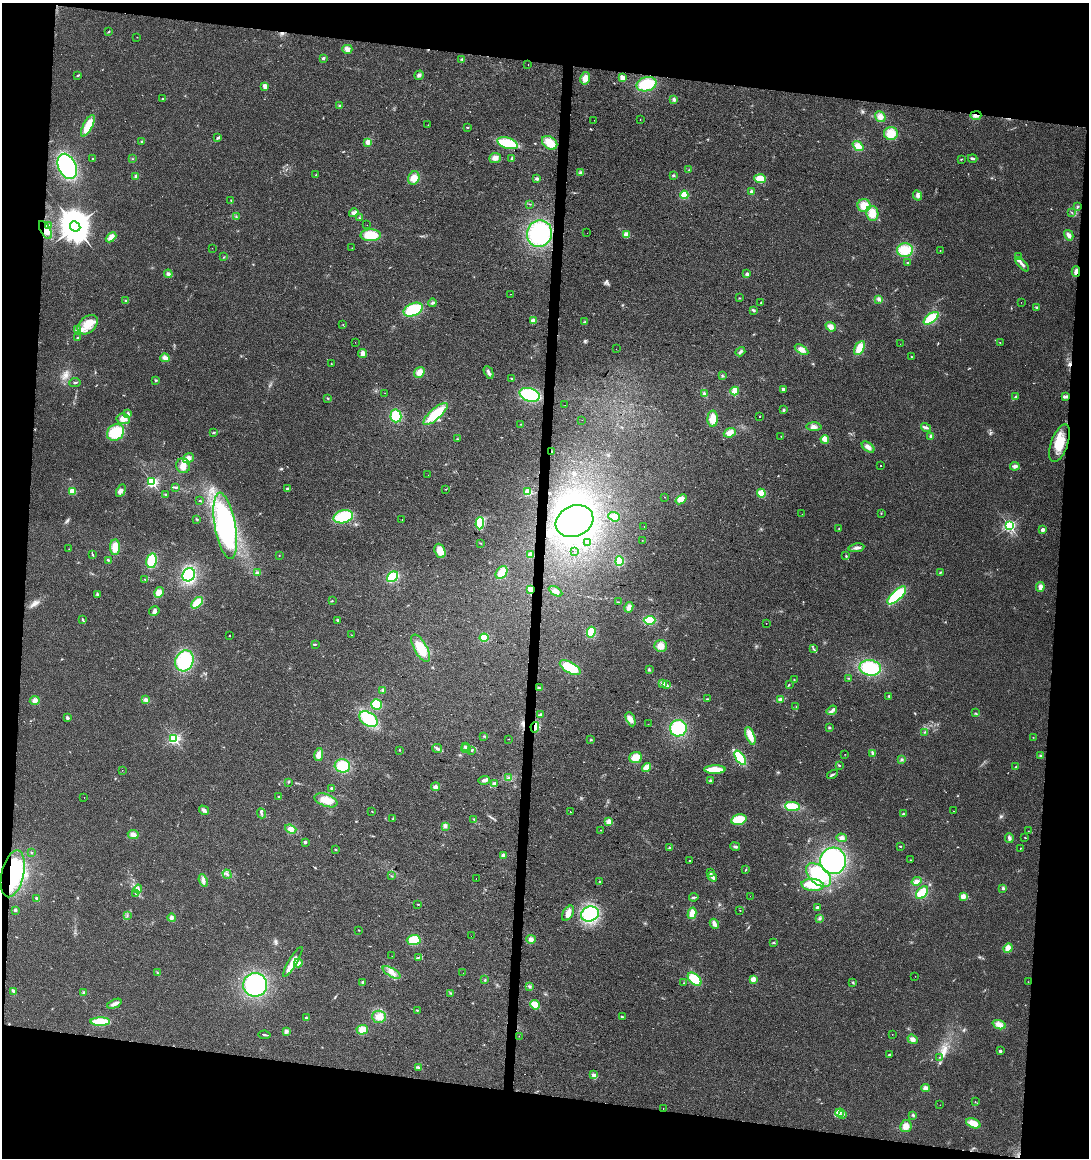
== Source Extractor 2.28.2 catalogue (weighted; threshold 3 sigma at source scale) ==
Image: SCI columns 285-4630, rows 1-4622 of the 4858 x 4630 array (HDU 1 of 3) = the unmasked area's bounding box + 8 px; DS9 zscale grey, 4 x 4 block average (1 PNG px = mean of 4 x 4 image px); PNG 1091 x 1160 px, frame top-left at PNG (2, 3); each listed source drawn as its Kron ellipse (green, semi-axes under 4 px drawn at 4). Shown black and unused: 17% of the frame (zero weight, under 2 of 3 exposures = <1% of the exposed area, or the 3 px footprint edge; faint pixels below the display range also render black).
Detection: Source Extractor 2.28.2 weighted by HDU 2 'WHT'. Background 0.0467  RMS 0.0067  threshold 0.0301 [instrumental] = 3 sigma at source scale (4.5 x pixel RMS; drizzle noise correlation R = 1.50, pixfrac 1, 0.0396/0.0396 arcsec/px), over >= 5 px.
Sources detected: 432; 2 too faint to see at this stretch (4 x 4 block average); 6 inside a brighter object's white glare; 13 cosmic-ray / hot-pixel residue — neither listed nor drawn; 3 coinciding with a brighter row at this scale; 13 inside a brighter listed object's ellipse — not listed separately; the other 395 listed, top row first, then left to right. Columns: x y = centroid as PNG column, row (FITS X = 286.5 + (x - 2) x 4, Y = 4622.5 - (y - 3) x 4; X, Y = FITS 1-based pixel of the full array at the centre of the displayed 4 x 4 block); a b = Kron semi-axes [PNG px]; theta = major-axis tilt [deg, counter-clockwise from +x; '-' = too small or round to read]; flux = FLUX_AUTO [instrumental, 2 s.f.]
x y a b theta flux
108 32 3 2 - 2.4
137 37 2 2 - 1.7
347 49 5 4 - 19
323 58 3 2 - 6.8
462 59 3 2 - 2.7
528 65 2 2 - 1.3
78 75 3 2 - 4.4
419 75 5 3 - 9.9
585 78 6 4 79 29
622 78 4 3 - 15
647 84 10 7 14 110
265 86 4 3 - 16
163 99 3 2 - 3.4
674 99 4 3 - 7.3
339 105 2 2 - 2.5
976 115 5 3 - 16
880 117 6 5 - 19
594 120 2 2 - 0.62
640 120 2 2 - 1.8
428 125 2 2 - 0.74
88 126 12 4 62 67
468 127 2 2 - 3.3
891 133 7 6 - 58
218 138 4 2 - 7.4
142 141 3 2 - 3.3
368 142 4 4 - 18
508 143 10 5 -17 150
550 143 8 6 -36 59
858 146 6 4 -39 32
495 158 6 5 - 18
973 158 5 2 - 7.6
93 159 2 2 - 2.3
133 159 2 2 - 1.1
512 159 4 2 - 6.2
961 159 2 2 - 2
67 166 13 8 -64 480
689 170 2 2 - 1.5
581 172 4 2 - 6.6
316 175 2 2 - 2.2
673 175 3 2 - 3.6
136 176 4 3 - 7.7
414 178 7 5 67 34
537 179 4 3 - 6.2
760 179 6 4 -6 52
751 192 2 2 - 65
684 195 4 4 - 55
917 195 5 3 - 13
231 201 3 2 - 2.6
530 204 2 2 - 1.6
864 206 6 6 - 56
1078 206 3 2 - 3.3
354 213 5 3 - 16
872 213 7 6 - 50
1072 213 3 2 - 1.9
236 217 3 2 - 2.1
359 218 2 2 - 1.9
367 225 2 2 - 0.65
49 226 2 2 - 2.2
75 226 5 5 - 8500
45 230 10 5 -60 35
539 233 13 12 - 390
587 233 2 2 - 1
371 235 10 6 0 88
626 235 4 4 - 25
1069 235 5 3 - 15
111 237 6 4 43 25
212 248 2 2 - 0.61
352 248 2 2 - 1
905 250 8 7 - 77
940 251 2 2 - 1.7
1018 256 2 2 - 3
224 257 2 2 - 1.3
908 263 3 2 - 2.6
1022 264 9 2 -47 13
1076 271 5 2 - 17
168 274 4 3 - 10
747 274 2 2 - 35
511 294 2 2 - 1.9
740 298 2 2 - 2.2
878 299 2 2 - 3.4
125 301 2 2 - 2.1
761 302 2 2 - 2.7
1021 302 2 2 - 2.3
433 303 4 2 - 5.4
1036 307 3 2 - 3.6
413 310 10 6 24 150
753 310 4 2 - 5.7
931 318 9 4 36 110
533 321 2 2 - 74
585 322 3 3 - 4.7
88 325 11 8 40 56
343 325 2 2 - 1.8
831 327 5 3 - 21
77 330 3 2 - 3.2
77 338 2 2 - 2.5
355 342 2 2 - 0.87
1000 343 2 2 - 1.3
900 344 2 2 - 0.86
860 348 7 4 62 50
616 349 2 2 - 0.58
801 350 7 4 -32 22
740 352 5 3 - 8
362 353 4 4 - 19
912 357 2 2 - 4.1
165 358 4 4 - 18
331 364 2 2 - 1.3
419 372 5 5 - 29
489 372 7 3 -63 11
722 376 2 2 - 2.1
511 378 2 2 - 5.4
155 380 3 2 - 3
75 382 5 2 - 4.1
783 389 3 2 - 9.5
735 391 4 3 - 56
385 393 2 2 - 0.78
704 394 4 2 - 6
530 395 10 6 -18 220
1016 396 2 2 - 2.4
1066 397 4 3 - 8.1
328 398 2 2 - 2.5
565 405 2 2 - 1.2
783 410 4 2 - 4.4
128 414 3 3 - 6.1
435 414 15 5 41 130
396 416 6 5 - 130
759 416 2 2 - 3.7
123 419 7 5 -7 35
713 419 8 5 88 45
582 420 2 2 - 0.58
520 424 2 2 - 1.3
814 427 8 3 -2 14
926 427 5 3 - 7.8
115 432 9 7 39 130
213 433 2 2 - 1.7
730 433 6 4 22 32
781 436 2 2 - 1.3
931 436 4 3 - 6.2
457 439 2 2 - 3
825 439 4 3 - 36
1060 443 20 8 71 84
868 447 7 3 -37 19
551 451 3 2 - 4.3
188 458 6 4 36 17
183 466 7 7 - 28
880 466 2 2 - 2.3
1015 466 4 3 - 14
428 475 2 2 - 4.4
152 482 2 2 - 710
175 487 4 2 - 4.5
288 489 3 3 - 10
446 489 2 2 - 2.1
72 491 2 2 - 140
121 491 7 4 63 12
528 492 2 2 - 230
761 493 4 3 - 50
166 494 4 2 - 2.8
664 497 2 2 - 2.1
681 499 6 4 38 31
199 501 3 2 - 1.6
881 513 2 2 - 2.2
802 514 2 2 - 0.86
343 517 10 6 15 150
614 517 6 4 -20 26
197 519 2 2 - 2.5
402 520 2 2 - 0.82
574 521 19 15 24 870
480 523 6 3 87 120
1009 525 2 2 - 780
225 526 33 10 -80 710
644 526 2 2 - 1.7
839 528 2 2 - 2.6
1042 530 2 2 - 58
642 540 2 2 - 0.93
588 542 3 2 - 5.2
481 543 3 2 - 1.8
115 547 8 5 -90 46
856 548 8 3 8 13
69 549 2 2 - 0.99
440 551 7 5 -69 37
574 552 2 2 - 0.71
93 555 3 2 - 2.9
279 555 2 2 - 2.9
530 555 3 2 - 31
846 556 3 2 - 3.5
108 560 3 2 - 3.3
152 561 7 5 78 120
619 561 5 3 - 89
502 572 7 5 50 63
940 572 2 2 - 3
257 573 3 2 - 4.7
189 575 7 6 - 150
392 577 6 4 40 110
145 580 3 2 - 1.9
1040 587 5 3 - 16
530 589 4 3 - 21
555 591 7 3 -30 15
159 592 5 4 - 29
97 594 3 3 - 5.2
897 595 12 5 43 180
332 601 2 2 - 2.4
618 602 2 2 - 2.3
197 603 7 4 44 59
629 607 5 4 - 19
154 611 5 4 - 11
82 619 3 2 - 3.6
337 620 3 2 - 3.4
649 620 6 4 2 99
766 623 2 2 - 1.2
591 632 5 4 - 91
351 635 2 2 - 1.2
229 636 2 2 - 4
484 638 4 4 - 72
315 644 3 2 - 4
661 646 6 6 - 30
421 648 15 6 -60 98
813 648 3 2 - 3.7
184 661 11 9 65 200
570 668 11 5 -29 92
870 668 11 7 -10 180
649 669 3 2 - 3.7
848 678 2 2 - 2.1
794 680 2 2 - 1.8
662 683 2 2 - 3.7
789 684 2 2 - 2.1
666 685 2 2 - 2.3
539 688 4 2 - 4.6
383 690 3 2 - 4.7
889 696 2 2 - 4.9
707 699 3 2 - 3.4
35 700 5 4 - 15
146 700 4 3 - 16
780 700 3 2 - 21
376 704 5 5 - 80
796 706 2 2 - 1.1
832 710 5 2 - 8.7
975 713 2 2 - 1.3
540 715 4 2 - 4
68 717 4 3 - 5.8
368 719 10 6 -33 150
631 719 7 4 -66 18
648 724 2 2 - 0.71
535 727 5 2 - 8.4
829 727 3 2 - 2.8
678 728 8 8 - 200
925 732 3 2 - 1.8
484 736 2 2 - 2.5
750 736 9 4 -68 54
1033 737 2 2 - 1.1
174 738 2 2 - 740
509 739 2 2 - 2.2
591 740 2 2 - 1.9
465 746 3 2 - 3.7
437 748 5 3 - 8.3
466 749 4 2 - 6.3
400 750 2 2 - 1.5
472 750 3 2 - 3.7
872 753 3 2 - 5.3
845 754 2 2 - 0.95
319 755 6 4 81 23
1041 756 3 3 - 4.7
636 757 6 5 - 45
740 758 8 4 -55 140
902 759 3 2 - 4
839 765 3 2 - 3.3
342 766 8 6 -15 110
646 767 5 3 - 31
1016 767 3 2 - 4.1
122 770 2 2 - 0.64
715 770 11 3 1 91
832 775 6 2 30 5.9
509 778 2 2 - 2.2
484 780 6 4 3 11
710 780 3 3 - 4
288 782 2 2 - 2.1
494 784 4 3 - 8.6
435 787 4 4 - 11
332 788 3 2 - 6.4
279 796 2 2 - 11
84 798 2 2 - 2.5
326 800 12 6 -21 46
793 806 7 4 -6 100
204 810 5 3 - 11
372 811 2 2 - 1.8
953 811 2 2 - 0.9
570 812 2 2 - 1.9
261 813 5 2 - 7.7
903 814 3 2 - 3.4
393 818 2 2 - 1.7
474 819 4 2 - 4
739 820 8 5 14 79
609 822 4 4 - 21
445 826 3 2 - 4.9
291 829 6 4 -20 21
601 830 2 2 - 1.3
1028 831 2 2 - 1.8
133 835 5 4 - 17
842 838 5 4 - 11
1009 838 5 3 - 8.6
1025 838 2 2 - 2.7
305 842 2 2 - 9.5
735 846 5 2 - 6.9
900 846 2 2 - 6.2
670 848 3 3 - 7.2
1021 848 2 2 - 1.6
336 849 2 2 - 4.9
31 852 2 2 - 2.4
503 855 3 3 - 12
690 860 2 2 - 4.1
910 860 2 2 - 1.3
833 861 13 13 - 530
746 869 2 2 - 2.7
711 872 4 2 - 5.8
13 874 24 11 77 190
227 874 5 2 - 4.8
818 875 15 9 -41 230
392 876 2 2 - 1.3
712 877 5 3 - 15
476 879 2 2 - 4.5
203 880 6 3 -69 13
916 881 5 4 - 16
600 882 2 2 - 3.2
813 885 11 6 -5 76
1003 888 3 3 - 4.6
138 889 4 2 - 4.8
922 893 7 5 49 73
136 894 2 2 - 2.6
750 896 2 2 - 0.59
963 896 2 2 - 110
694 897 4 2 - 5.7
36 898 3 2 - 3.8
418 904 2 2 - 2.4
818 907 3 2 - 9.6
15 910 3 2 - 5.8
740 910 2 2 - 1.8
568 913 8 5 59 22
692 913 6 4 75 31
590 914 9 7 21 200
127 916 2 2 - 1.7
171 918 4 3 - 10
819 919 2 2 - 2.3
714 924 5 3 - 21
359 930 2 2 - 1.5
471 936 2 2 - 1.6
531 939 5 4 - 13
414 940 7 5 3 75
773 943 3 2 - 3.3
1008 948 5 4 - 24
392 956 2 2 - 2.9
418 957 2 2 - 1.8
293 962 17 4 59 50
298 963 4 4 - 15
392 972 10 4 -31 27
157 973 3 2 - 2.7
463 973 2 2 - 0.7
915 976 2 2 - 0.72
695 979 8 5 -43 85
753 979 2 2 - 110
485 980 2 2 - 2.3
363 982 3 3 - 6
853 982 2 2 - 2.6
1028 982 2 2 - 1.1
684 983 2 2 - 1.4
255 985 12 11 - 380
529 987 3 2 - 4.7
13 991 4 3 - 6.5
84 992 3 2 - 3.4
451 993 2 2 - 1.6
114 1004 7 3 24 16
535 1005 5 4 - 42
417 1010 2 2 - 3.6
379 1017 7 6 - 31
622 1017 3 2 - 4.5
306 1018 2 2 - 12
100 1022 10 4 -1 93
999 1025 7 4 -20 26
362 1030 5 5 - 35
286 1031 4 4 - 9.4
892 1034 2 2 - 1.1
265 1035 6 2 -8 6.3
519 1036 2 2 - 1.2
913 1039 5 3 - 19
1000 1051 2 2 - 21
889 1055 3 2 - 3
940 1057 2 2 - 1.6
418 1067 4 3 - 5.5
594 1075 4 3 - 7.2
925 1088 4 4 - 15
975 1102 2 2 - 1.2
940 1105 2 2 - 2.2
663 1108 2 2 - 1.1
840 1113 4 2 - 10
843 1114 3 2 - 7.9
913 1115 3 3 - 4.2
973 1123 7 4 -24 47
906 1126 6 5 - 26
Overlapping masked pixels (flux is a lower limit): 7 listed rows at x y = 976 115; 45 230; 1076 271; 551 451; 530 589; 535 727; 13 874
Diffuse or blended objects may show on this block-average render without a row.